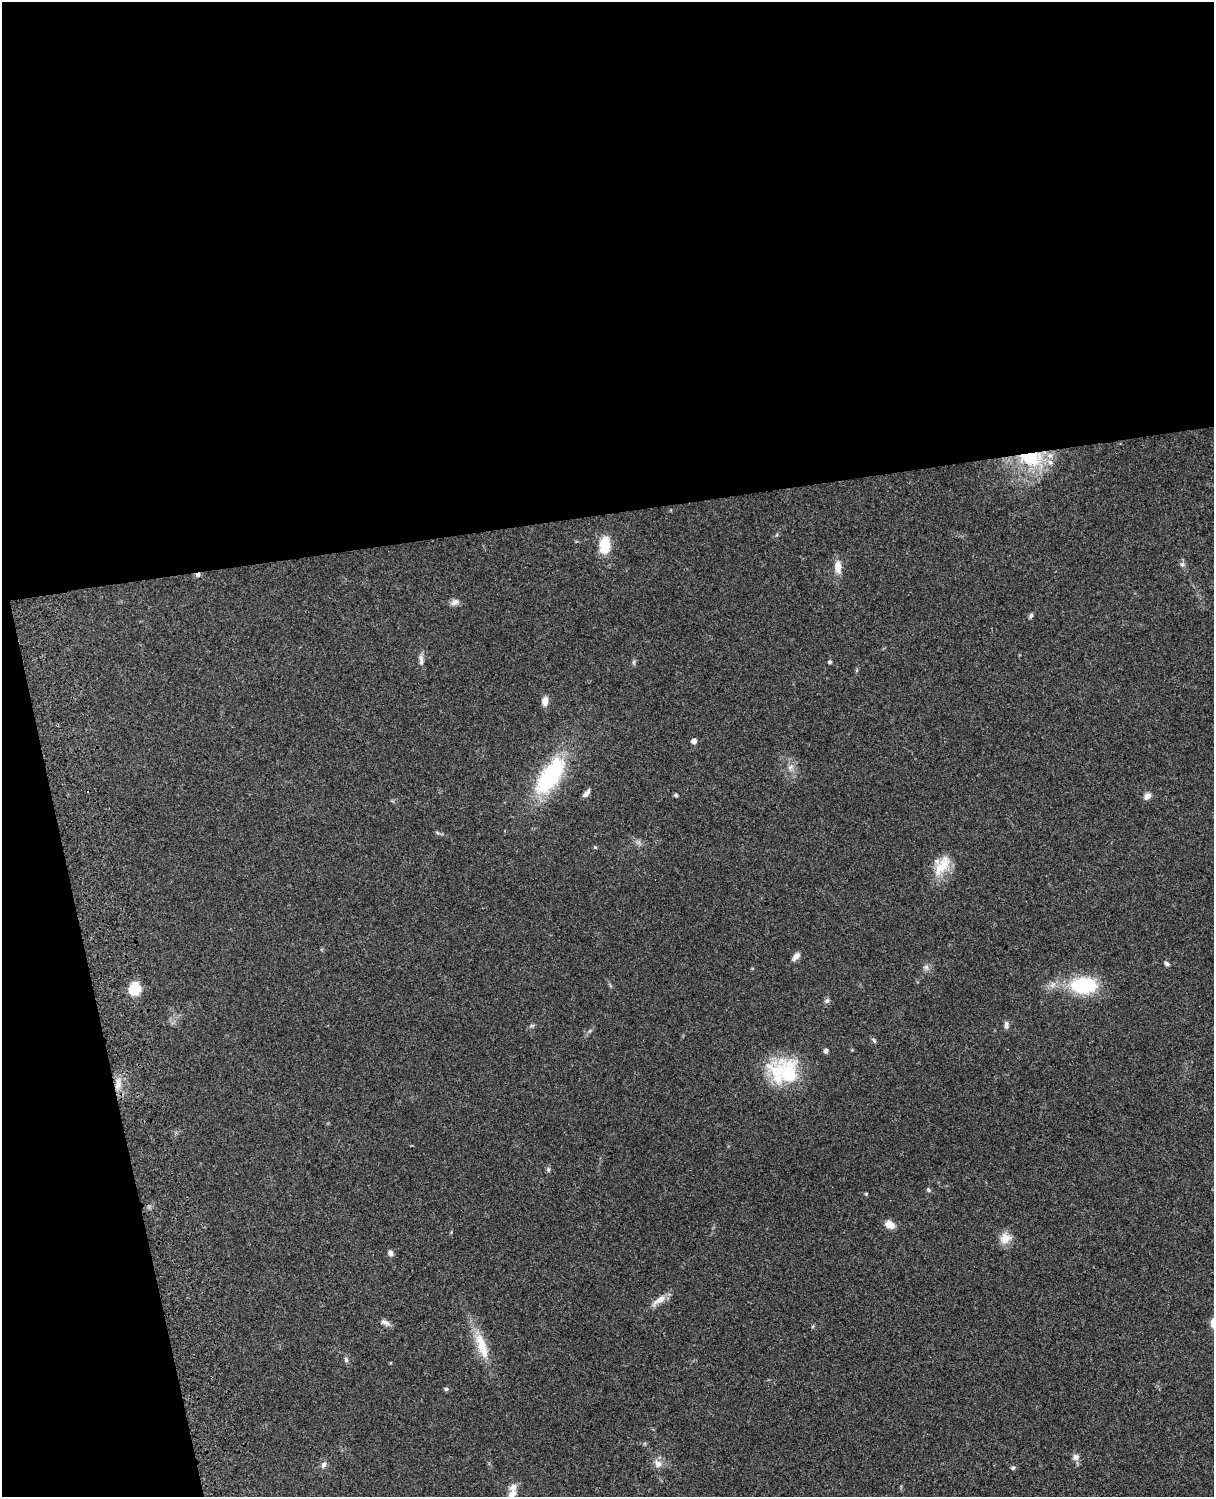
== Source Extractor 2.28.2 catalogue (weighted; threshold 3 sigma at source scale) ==
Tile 1 of 4 x 3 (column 1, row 1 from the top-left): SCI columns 122-1333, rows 3266-4760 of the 5086 x 4923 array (HDU 1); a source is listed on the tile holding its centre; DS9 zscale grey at full resolution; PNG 1216 x 1499 px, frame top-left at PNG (2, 2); no overlay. Shown black and unused: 39% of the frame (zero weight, under 3 of 4 exposures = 6% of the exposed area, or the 3 px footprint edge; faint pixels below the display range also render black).
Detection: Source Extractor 2.28.2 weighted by HDU 2 'WHT'; one run over the whole footprint, this tile lists its part. Background 0.0761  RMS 0.0059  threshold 0.0264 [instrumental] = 3 sigma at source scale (4.5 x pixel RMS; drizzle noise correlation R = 1.50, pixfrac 1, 0.05/0.05 arcsec/px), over >= 5 px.
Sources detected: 52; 1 cosmic-ray / hot-pixel residue — not listed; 2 inside a brighter listed object's ellipse — not listed separately; the other 49 listed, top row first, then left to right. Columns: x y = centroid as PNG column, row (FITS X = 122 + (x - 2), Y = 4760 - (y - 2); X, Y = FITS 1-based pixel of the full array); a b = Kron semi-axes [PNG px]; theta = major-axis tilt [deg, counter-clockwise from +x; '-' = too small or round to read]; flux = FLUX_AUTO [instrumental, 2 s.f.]
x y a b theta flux
1031 458 35 20 -4 34
605 545 20 12 85 14
1182 564 6 6 - 1.4
838 567 14 8 -88 6
455 602 12 8 24 2.6
1031 616 7 5 63 1.3
421 660 17 6 -87 2.7
634 662 7 4 89 0.97
830 662 4 4 - 1.1
545 701 11 7 88 3.9
694 741 5 4 - 3.3
790 767 10 7 42 2.5
550 776 47 20 54 57
586 793 12 5 47 2.3
676 795 5 5 - 0.84
1147 796 11 7 43 2.6
437 832 6 4 -20 0.88
639 842 7 4 72 1.3
595 847 5 4 - 0.57
942 866 33 14 56 13
796 956 12 6 47 2.8
1167 964 7 5 -30 1.2
926 967 8 6 0 1.8
1084 985 24 15 0 41
134 989 13 11 65 14
827 1001 7 5 43 1.2
1006 1025 9 6 87 2.1
532 1026 7 4 0 0.92
874 1040 8 5 -63 1.1
826 1051 4 4 - 2.1
784 1071 34 28 -12 40
118 1083 18 7 86 5.3
548 1169 7 5 71 1
929 1190 6 5 - 1.1
866 1194 4 4 - 0.52
890 1225 9 7 -34 5.8
1005 1238 15 14 - 6.3
390 1253 8 6 -59 1.9
659 1300 24 8 34 5.2
385 1322 14 6 -29 2.6
1213 1322 10 6 85 4.8
481 1342 31 14 -82 13
346 1360 7 5 -74 1.2
446 1389 6 5 - 1
1076 1457 9 8 - 2.5
658 1464 13 9 -44 4
323 1465 8 7 - 2.2
1013 1468 6 5 - 1
512 1494 12 8 51 3.8
Overlapping masked pixels (flux is a lower limit): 2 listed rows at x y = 1031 458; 118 1083
Isophote crosses this tile's border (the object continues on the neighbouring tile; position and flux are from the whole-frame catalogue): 2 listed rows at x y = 1213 1322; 512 1494